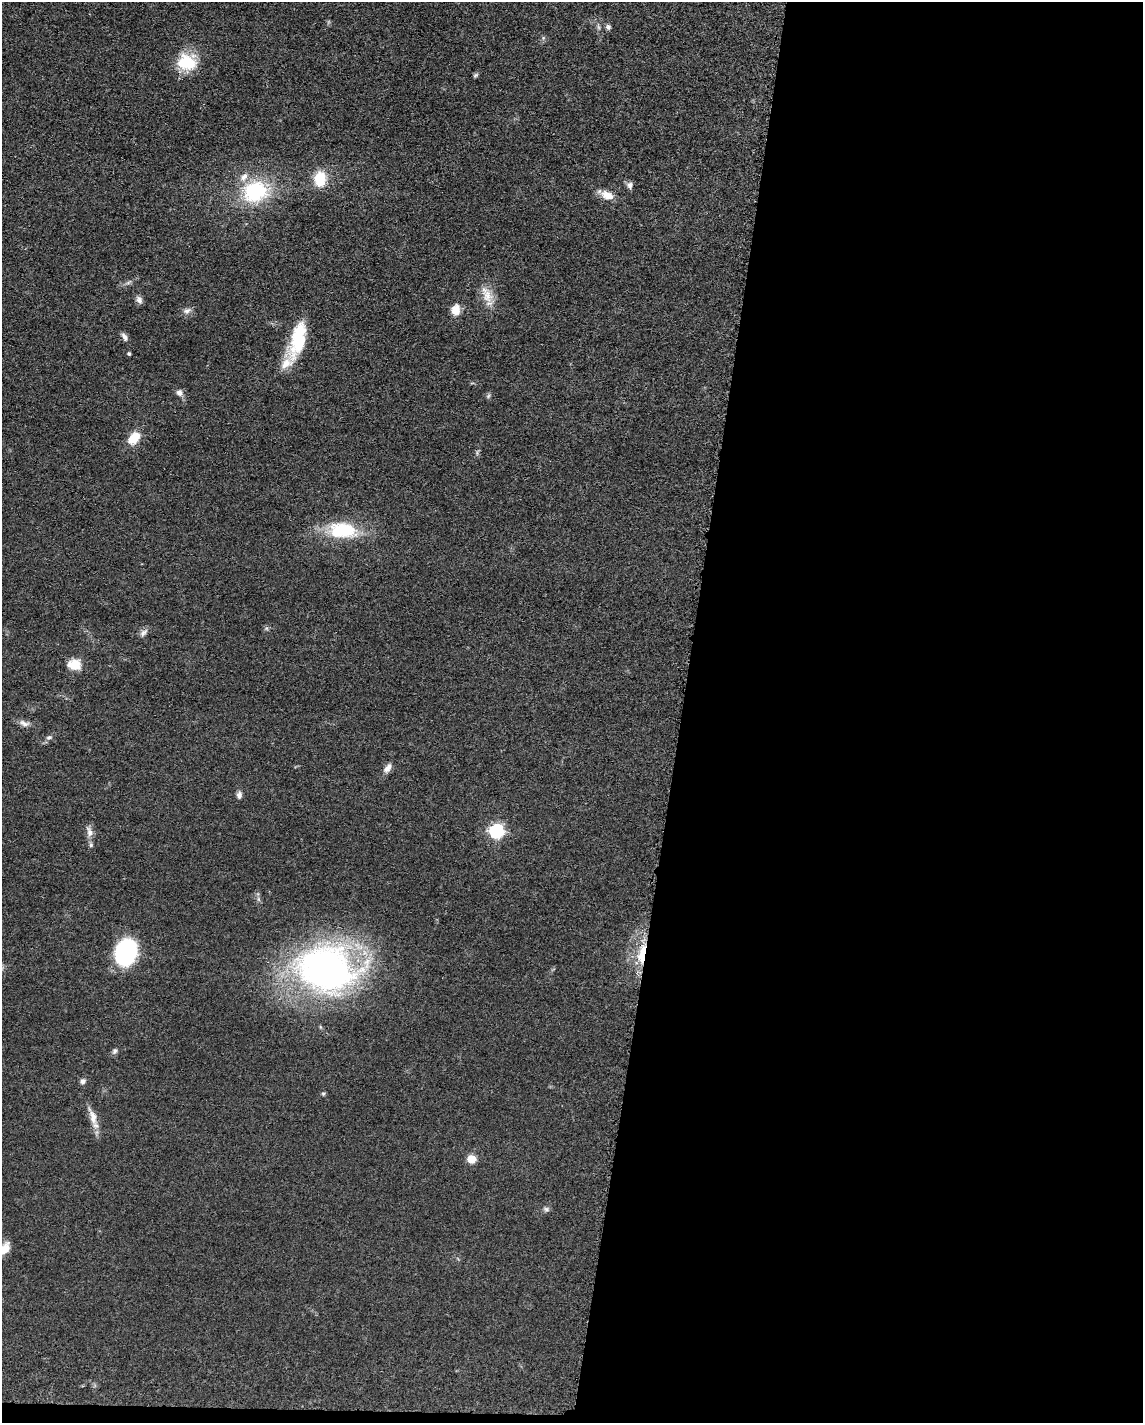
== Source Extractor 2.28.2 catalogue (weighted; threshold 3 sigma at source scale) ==
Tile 12 of 4 x 3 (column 4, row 3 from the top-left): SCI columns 3437-4577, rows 228-1648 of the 4592 x 4657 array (HDU 1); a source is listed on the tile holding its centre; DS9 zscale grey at full resolution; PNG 1145 x 1425 px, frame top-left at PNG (2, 2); no overlay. Shown black and unused: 41% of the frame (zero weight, under 3 of 5 exposures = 4% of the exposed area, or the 3 px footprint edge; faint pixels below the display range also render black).
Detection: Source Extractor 2.28.2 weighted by HDU 2 'WHT'; one run over the whole footprint, this tile lists its part. Background 0.0476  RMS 0.0056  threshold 0.0253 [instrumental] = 3 sigma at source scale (4.5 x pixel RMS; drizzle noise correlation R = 1.50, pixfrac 1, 0.05/0.05 arcsec/px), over >= 5 px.
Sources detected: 41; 1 inside a brighter object's white glare — not listed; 3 inside a brighter listed object's ellipse — not listed separately; the other 37 listed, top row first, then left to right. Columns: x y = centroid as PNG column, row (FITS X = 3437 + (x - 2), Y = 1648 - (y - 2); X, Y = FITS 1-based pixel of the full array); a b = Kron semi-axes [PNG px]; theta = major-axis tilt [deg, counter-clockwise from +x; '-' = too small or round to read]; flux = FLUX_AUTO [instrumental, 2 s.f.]
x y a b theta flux
608 27 7 6 - 1.4
187 62 23 20 0 21
475 75 7 5 39 0.99
320 179 16 13 86 16
630 185 9 7 -71 2.3
255 192 26 22 14 46
607 195 17 10 -22 6.7
128 283 7 4 19 1.2
487 295 28 13 -64 9.3
139 300 10 7 -67 2.3
456 310 12 10 86 6.4
187 311 12 7 18 2.4
124 337 11 6 -64 2.2
299 342 27 19 67 23
129 354 4 4 - 0.81
179 393 9 8 - 2.6
488 396 6 5 - 0.96
134 438 14 9 49 11
343 530 39 20 -6 31
143 633 13 7 45 2.3
74 665 14 11 -7 9.9
24 723 15 7 -19 3
49 737 8 6 19 1.5
387 768 14 7 53 3.2
239 795 10 6 87 2.2
497 831 7 7 - 76
90 832 15 8 -72 3.6
126 952 18 14 73 82
642 955 21 7 82 16
326 969 59 45 -12 250
115 1051 9 6 59 1.5
83 1081 7 6 - 1.8
323 1094 5 5 - 0.78
93 1117 29 9 -71 6.6
471 1159 6 6 - 14
546 1209 9 5 -15 1.5
4 1248 15 9 54 6.9
Overlapping masked pixels (flux is a lower limit): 1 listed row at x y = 642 955
Isophote crosses this tile's border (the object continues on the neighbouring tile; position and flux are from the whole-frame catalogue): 1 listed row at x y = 4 1248